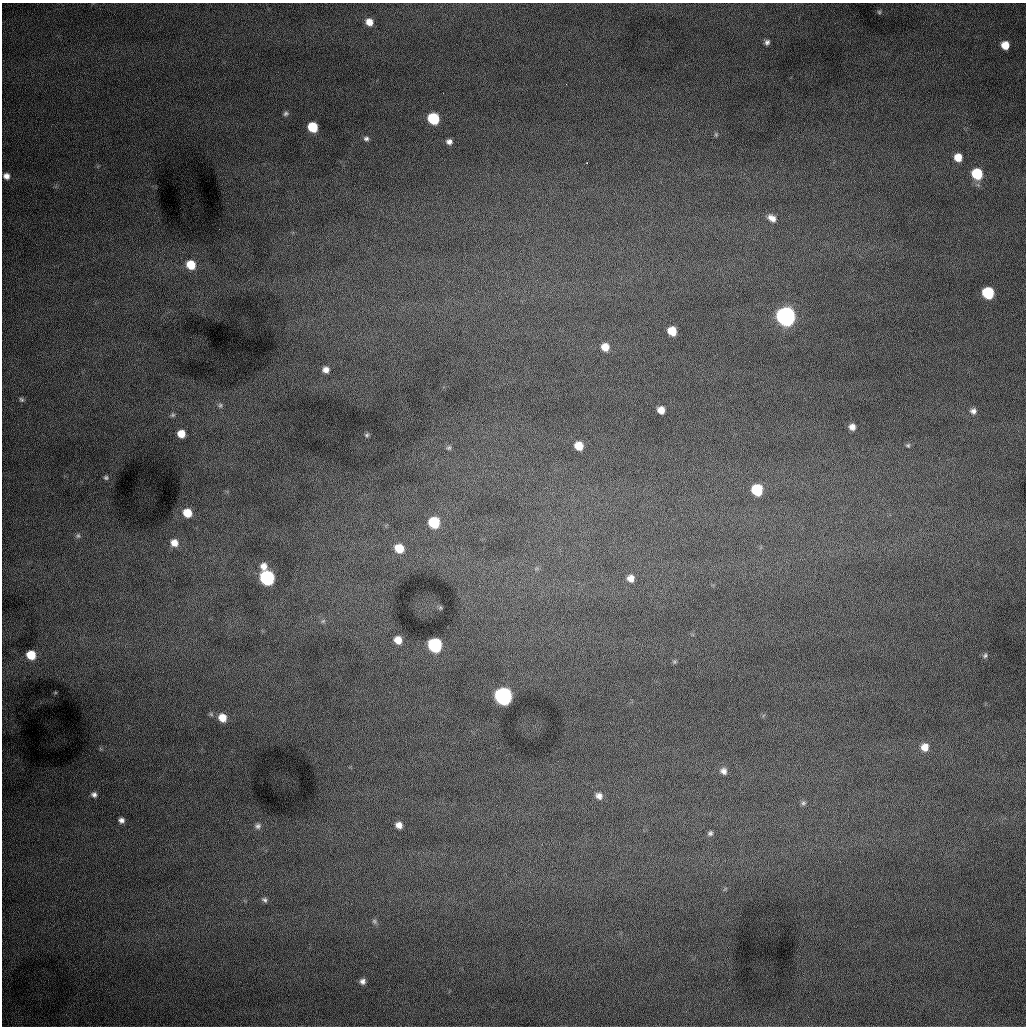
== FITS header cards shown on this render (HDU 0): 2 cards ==
NAXIS1  =                 1024 /fastest changing axis
NAXIS2  =                 1024 /next to fastest changing axis

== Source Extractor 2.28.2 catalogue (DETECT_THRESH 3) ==
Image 1024 x 1024 px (HDU 0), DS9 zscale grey, 1 PNG px = 1 image px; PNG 1028 x 1028 px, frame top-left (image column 1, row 1024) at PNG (2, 3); no overlay
Background 1000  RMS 13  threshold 38.1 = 3 sigma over >= 5 px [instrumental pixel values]
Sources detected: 63; all 63 listed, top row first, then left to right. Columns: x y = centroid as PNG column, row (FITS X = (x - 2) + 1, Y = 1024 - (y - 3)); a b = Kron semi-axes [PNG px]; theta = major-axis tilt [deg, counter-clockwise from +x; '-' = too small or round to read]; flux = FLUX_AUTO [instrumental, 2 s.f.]
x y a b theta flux
879 12 6 5 - 1300
369 22 6 6 - 8300
767 42 6 5 - 2700
1005 45 7 7 - 12000
286 113 7 5 23 1900
433 119 8 7 - 58000
313 127 7 7 - 33000
716 134 6 5 - 1200
366 138 7 5 -10 2300
449 142 6 5 - 3600
958 157 7 7 - 11000
587 163 2 2 - 440
977 174 8 7 - 41000
6 176 7 6 - 4800
772 218 11 7 -36 5700
191 265 9 8 - 18000
988 293 8 7 - 58000
786 316 9 8 - 720000
672 331 7 7 - 18000
605 347 8 8 - 10000
326 370 7 6 - 4900
21 399 6 5 - 1500
220 405 7 6 - 2000
661 410 6 6 - 8300
973 411 8 7 - 3700
173 415 7 5 51 1800
852 427 6 6 - 4900
181 434 7 6 - 12000
367 435 6 5 - 1400
908 445 6 6 - 1600
579 446 7 7 - 14000
449 448 6 6 - 1700
106 478 7 6 - 1800
757 490 8 7 - 50000
187 513 8 7 - 15000
434 522 8 7 - 51000
78 536 7 6 - 2200
174 543 8 8 - 7900
399 548 8 7 - 18000
264 566 8 8 - 6500
267 578 8 8 - 190000
631 578 7 7 - 6400
440 607 6 5 - 1100
323 621 7 4 44 1400
398 640 7 7 - 9700
435 645 8 8 - 150000
31 655 7 7 - 19000
985 656 7 6 - 1800
674 662 6 5 - 1400
503 696 8 8 - 440000
222 718 8 7 - 11000
925 747 9 9 - 8600
724 771 9 8 - 4500
94 795 6 6 - 2800
599 796 9 7 -38 4700
803 803 7 7 - 2000
121 820 5 5 - 3200
399 825 6 6 - 5600
258 826 9 8 - 3500
710 833 7 6 - 2200
264 900 8 6 -39 2500
374 921 8 6 -46 1800
363 981 6 6 - 3600